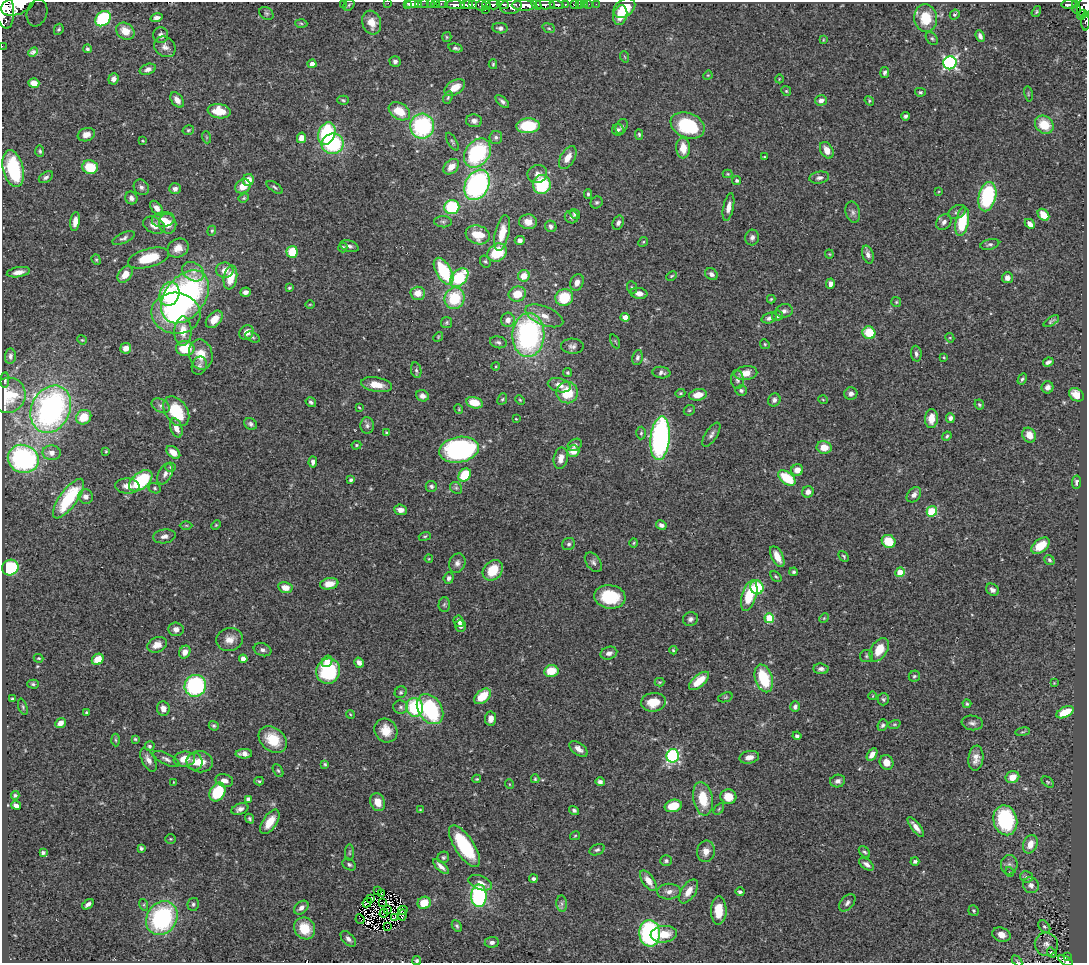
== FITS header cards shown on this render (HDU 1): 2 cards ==
NAXIS1  =                 1085
NAXIS2  =                  961

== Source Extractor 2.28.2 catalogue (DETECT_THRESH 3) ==
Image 1085 x 961 px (HDU 1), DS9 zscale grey, 1 PNG px = 1 image px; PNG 1089 x 965 px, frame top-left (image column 1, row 961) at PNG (2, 2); each listed source drawn as its Kron ellipse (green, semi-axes under 4 px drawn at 4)
Background 0.541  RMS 0.021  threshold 0.0642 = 3 sigma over >= 5 px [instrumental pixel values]
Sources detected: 493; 5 with non-positive FLUX_AUTO (blend fragments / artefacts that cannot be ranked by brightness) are neither listed nor drawn; the other 488 listed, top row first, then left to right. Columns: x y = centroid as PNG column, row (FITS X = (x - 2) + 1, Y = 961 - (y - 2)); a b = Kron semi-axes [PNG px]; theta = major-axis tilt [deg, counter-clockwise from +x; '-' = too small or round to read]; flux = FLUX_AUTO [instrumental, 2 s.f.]
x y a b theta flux
343 3 2 2 - 89
388 3 2 2 - 4.1
407 3 3 2 - 8.9
419 3 3 3 - 21
425 3 2 2 - 8.6
431 3 3 2 - 10
18 4 17 9 22 2300
412 4 7 4 8 19
436 4 4 3 - 23
442 4 6 3 -2 39
493 4 7 5 3 360
503 4 6 3 -8 230
565 4 3 3 - 63
574 4 3 3 - 44
579 4 2 2 - 6.1
584 4 2 2 - 7.4
589 4 2 2 - 4.3
596 4 2 2 - 5.5
349 5 6 5 - 2.2
455 5 10 4 -2 670
467 5 6 4 6 450
473 5 4 3 - 870
481 5 6 5 - 120
486 5 5 3 - 73
524 5 12 5 -1 1400
537 5 5 3 - 310
545 5 10 4 -1 690
557 5 7 4 -7 180
1069 5 8 3 0 140
1076 5 3 3 - 78
511 6 11 7 12 630
1084 7 10 6 69 340
4 8 21 9 -82 2400
624 8 12 8 35 32
485 9 3 3 - 76
1077 9 5 3 - 56
1036 12 6 3 54 1.9
37 13 14 10 72 18
266 13 7 6 - 2.8
955 14 5 4 - 2.7
620 15 10 7 77 19
1082 15 5 4 - 120
156 18 6 4 16 5.7
926 18 14 11 -84 42
103 19 8 6 44 120
1085 22 9 3 -89 50
301 23 6 4 -3 1.8
372 23 12 9 -72 20
500 28 7 5 -8 4.9
549 28 6 4 -21 2.3
59 29 6 4 62 2.6
125 31 10 8 -34 19
161 35 8 7 - 6
980 36 6 4 -68 5.9
447 37 5 4 - 1.7
932 38 7 5 -49 2.7
823 40 3 2 - 1.1
2 46 2 2 - 4.8
165 47 11 9 -40 7.9
456 48 7 4 -14 3.5
87 49 4 4 - 2.7
33 52 5 4 - 2.6
625 57 6 3 -70 1.3
395 61 5 5 - 4.5
950 63 7 6 - 310
312 64 4 4 - 10
493 64 5 4 - 1.9
148 69 8 5 19 6.2
885 73 5 4 - 3.3
708 75 5 4 - 1.3
113 79 6 5 - 7
779 79 4 3 - 1
34 83 5 5 - 15
455 87 11 7 31 21
786 91 5 4 - 1.9
920 92 5 4 - 2.3
1028 94 7 3 -78 1.6
448 98 6 4 64 2.3
177 100 8 5 -55 11
343 100 6 4 -4 2.1
821 100 6 5 - 7.3
502 101 8 4 -42 4.8
869 101 5 4 - 1.9
219 111 11 7 -8 29
399 111 11 8 -32 32
905 116 4 3 - 3.6
474 121 8 6 -3 6.6
688 125 18 12 -22 91
1044 125 10 8 -39 35
422 126 12 12 - 180
528 126 12 7 4 68
622 126 8 5 66 4.1
188 130 6 4 17 1.9
618 130 6 5 - 3.5
327 134 11 8 71 120
639 134 5 4 - 2.3
86 135 9 6 18 11
206 137 6 4 -71 1.5
496 137 6 6 - 4.3
301 138 5 4 - 16
143 141 4 3 - 1.2
452 142 10 4 -60 3
333 144 11 10 - 110
683 148 10 7 -86 22
827 150 9 6 -61 15
40 151 6 4 -87 2.1
477 153 16 12 54 150
568 157 13 7 59 16
764 157 3 2 - 1.3
90 167 8 6 -14 47
451 167 9 6 44 15
13 169 19 10 -76 110
537 174 10 9 - 9.5
728 174 5 4 - 1.6
46 177 8 5 33 4
819 178 10 6 10 5.3
248 180 6 5 - 19
737 180 4 4 - 2.7
542 184 9 9 - 81
477 185 16 11 62 290
243 186 8 6 31 18
141 187 8 7 - 5
275 187 9 4 -34 3
175 189 6 5 - 5.3
939 191 4 2 - 1.2
588 194 5 3 - 2.4
987 197 15 8 77 130
131 198 6 6 - 5.9
244 198 5 4 - 1.9
597 202 6 5 - 2.8
452 207 7 7 - 81
728 207 14 5 78 9.5
157 208 8 5 -51 9.1
853 212 11 7 -75 5.9
957 212 9 6 28 4.4
575 214 6 4 -37 3.4
1043 215 7 5 -48 23
571 217 7 6 - 4
163 219 11 7 8 12
75 221 9 4 82 13
443 222 9 5 -4 3.5
528 222 9 7 -6 14
944 222 9 6 48 5.2
962 222 15 6 78 64
618 223 7 5 65 4.9
168 224 10 8 -74 18
1030 224 6 4 -44 7.3
154 225 11 7 -26 12
551 226 6 5 - 4.2
212 231 5 4 - 1.9
502 233 18 7 78 20
478 235 12 9 -18 32
124 238 12 5 23 4.6
752 238 8 7 - 5.9
520 240 5 4 - 5.2
643 242 5 4 - 1.7
990 244 9 5 13 3.5
349 246 10 5 -16 5
178 248 11 9 31 15
343 248 5 4 - 2.5
292 252 6 5 - 43
497 252 10 8 37 55
829 254 4 4 - 1.6
868 254 9 5 -73 6.2
148 258 21 9 15 42
96 260 5 4 - 2
485 261 6 5 - 2.7
225 270 8 7 - 12
444 271 15 7 -60 86
18 272 12 5 9 11
193 272 11 8 -32 11
125 274 9 6 51 15
711 274 7 5 -35 5.4
524 276 6 5 - 19
672 276 5 3 - 1.7
230 277 12 6 80 30
459 278 11 7 46 81
1007 278 5 5 - 8.4
577 282 8 6 64 9
830 284 5 4 - 6.8
632 287 6 5 - 2.4
289 288 4 3 - 1.9
246 292 5 4 - 6.2
418 293 7 6 - 16
639 293 8 5 -9 11
169 294 12 9 70 88
517 294 9 7 20 26
185 297 29 20 53 350
564 297 9 8 - 54
454 298 11 10 - 61
771 299 4 4 - 1.7
896 302 5 5 - 2.1
310 304 5 3 - 1.3
784 311 8 6 11 5.6
176 313 24 20 -8 130
544 316 20 9 -22 17
777 316 5 5 - 4.3
625 317 4 4 - 17
769 318 8 5 17 5.3
214 319 10 6 47 15
508 320 7 7 - 9.5
1051 321 9 3 33 2.8
447 322 5 5 - 2.3
183 331 14 8 89 21
246 332 8 6 50 10
869 333 6 6 - 42
528 335 22 16 87 310
252 337 7 5 -28 2.7
438 337 5 4 - 1.6
950 338 5 4 - 1.4
82 340 5 4 - 1.6
615 341 7 3 -65 1.4
498 342 8 5 -15 4.2
765 344 5 4 - 1.9
572 346 11 7 -2 6
126 348 5 5 - 12
185 348 9 7 -2 43
916 354 8 5 -85 4.3
201 355 15 12 -78 24
10 356 8 5 85 4.3
944 357 3 3 - 1.4
637 358 8 5 76 4.3
1048 362 5 4 - 4.1
199 366 9 7 70 4.4
496 366 4 3 - 1.2
416 370 8 5 -80 3.2
567 373 4 4 - 2.1
661 373 9 5 -7 4.8
746 373 11 7 8 15
1022 379 6 4 61 2.9
5 380 8 4 86 2.7
737 380 9 6 -85 5
376 385 16 7 -10 20
559 385 12 7 -15 12
1048 387 6 6 - 6.2
741 390 6 5 - 3
567 393 11 10 - 46
680 393 5 4 - 1.7
851 394 6 6 - 6.4
8 395 18 17 - 57
698 395 9 5 9 19
1076 395 8 6 -36 16
422 396 6 5 - 6.8
502 399 6 4 66 2.2
520 400 5 3 - 1.6
774 400 6 6 - 5.1
823 400 5 3 - 1.2
311 402 5 4 - 3.3
474 403 8 5 -14 28
979 404 5 4 - 2.4
161 406 10 6 -28 5.1
359 407 3 2 - 1.2
51 409 24 19 64 410
459 409 5 3 - 1.4
689 410 6 5 - 1.9
176 411 16 11 -54 59
84 417 8 7 - 27
931 418 9 6 86 18
950 418 5 4 - 4.9
516 419 3 2 - 1.2
251 424 7 5 -33 4
367 425 8 7 - 4.5
176 428 10 5 -71 12
386 433 4 3 - 1.7
641 433 6 4 88 2.3
711 435 13 6 57 5.7
1029 435 8 6 -55 14
947 436 5 3 - 2.2
660 438 22 9 85 350
356 445 5 4 - 1.8
575 445 7 5 29 5
824 447 8 6 -10 21
459 450 20 12 11 270
106 451 4 3 - 1.6
573 451 6 6 - 18
173 452 8 5 -39 15
52 453 9 7 -4 9
561 458 11 7 78 11
23 459 15 14 - 240
313 462 5 4 - 4.8
170 467 5 4 - 2
797 470 6 5 - 14
165 474 11 6 63 7
465 475 7 5 51 46
787 478 10 6 -38 57
351 480 3 3 - 3.4
141 481 13 8 39 100
1077 482 7 4 82 4.3
127 486 12 7 -5 11
431 486 6 5 - 3.4
155 488 6 5 - 2.5
456 488 6 5 - 2.7
808 492 6 5 - 6.8
914 495 8 6 50 7.3
86 496 7 7 - 8
68 499 23 8 54 91
400 510 6 5 - 9.8
932 511 5 5 - 84
186 525 6 4 0 1.9
216 525 5 4 - 1.5
661 525 5 4 - 5.4
164 536 11 7 8 7.8
425 536 6 4 19 2
889 541 7 6 - 44
634 543 5 3 - 1.4
569 544 6 6 - 3.6
1040 546 10 6 37 23
844 556 6 4 -47 2.1
777 557 11 5 -63 16
429 559 4 3 - 1.2
1049 560 5 4 - 2.7
593 562 11 7 -53 5.2
457 563 10 8 68 6.5
10 568 8 7 - 110
493 570 11 9 46 40
794 572 4 4 - 2.7
900 572 5 4 - 40
776 576 6 4 -48 2.2
449 578 5 5 - 4.9
329 584 9 5 10 16
757 587 7 6 - 56
285 588 7 5 -11 16
992 590 7 5 -37 5.4
749 596 16 7 74 48
610 597 16 11 -7 63
444 604 7 5 88 3
769 618 5 4 - 63
824 618 5 4 - 1.7
690 619 7 7 - 5
459 621 6 5 - 5.5
460 626 6 5 - 5.6
176 629 7 7 - 8.2
229 639 13 11 14 15
157 645 10 7 24 14
262 650 9 6 -18 5
673 650 4 4 - 1.6
879 650 13 8 58 29
185 652 6 5 - 12
609 653 8 6 15 6.8
867 656 6 6 - 2.8
39 658 5 3 - 1.8
98 659 6 5 - 21
243 659 4 4 - 14
327 661 6 5 - 6.9
359 663 5 4 - 6.8
821 669 7 5 -5 4.7
328 671 13 11 67 98
551 671 7 6 - 31
914 676 5 5 - 2.5
764 678 14 8 -72 74
699 681 12 5 41 30
660 682 5 4 - 1.6
1054 683 3 3 - 1.1
33 684 6 4 -2 2.4
195 686 11 10 - 180
401 692 6 5 - 2.9
482 696 10 6 41 37
873 696 4 3 - 1
725 697 7 4 20 2.1
12 699 4 3 - 1.9
883 699 6 5 - 2.8
653 702 12 9 7 28
967 704 4 4 - 2.3
23 707 8 4 -72 2.4
401 707 7 6 - 4.1
415 707 9 8 - 92
795 707 5 4 - 4.3
163 709 7 6 - 10
430 709 16 11 -56 130
1065 712 9 5 25 33
86 713 3 3 - 2.2
350 714 4 3 - 1.3
491 718 7 5 85 9.2
60 723 6 4 40 8.7
972 723 10 7 -7 5.6
894 724 6 4 18 1.9
882 725 6 5 - 2.9
214 726 5 4 - 2.7
386 731 12 11 - 20
1023 732 7 3 9 1.8
797 736 4 4 - 3.5
135 739 4 4 - 1.8
115 740 6 4 -87 2.2
273 740 16 11 -40 40
150 746 5 5 - 2.7
579 749 10 6 -36 9
244 754 8 5 1 8.8
872 754 7 4 58 8.8
673 756 7 6 - 240
749 757 10 6 10 9
976 758 12 7 83 11
166 759 14 5 -26 6
184 759 11 7 6 19
148 760 13 6 -63 9.1
194 762 9 8 - 10
200 762 13 10 -8 19
886 762 7 6 - 11
325 764 4 3 - 1.8
278 771 7 4 -61 2.6
1012 777 7 6 - 16
477 779 4 3 - 1.6
535 779 4 3 - 1.8
224 781 9 6 -15 8.9
259 781 5 4 - 2.1
838 781 7 6 - 5.8
173 782 4 2 - 0.93
600 782 4 4 - 4.4
1048 782 7 4 -36 2.2
509 784 5 3 - 1.3
217 792 10 7 60 60
15 795 4 3 - 2.4
728 797 8 7 - 25
248 799 4 4 - 4.9
703 799 17 9 -79 40
378 802 9 7 -64 18
16 805 5 4 - 5.9
673 806 9 6 15 34
240 809 9 5 20 6.3
719 809 6 3 54 1.8
420 810 4 3 - 1.4
574 810 5 4 - 3.2
250 819 5 4 - 2.5
1005 820 15 11 -76 140
270 822 14 7 56 22
916 827 12 4 -52 8.8
575 836 5 3 - 1.5
170 839 5 4 - 1.7
1030 844 9 7 67 15
464 846 24 9 -57 100
141 848 4 3 - 2.7
597 850 8 5 23 3.4
706 851 10 9 - 12
864 852 7 4 -46 3
43 853 4 3 - 3.9
350 853 8 4 90 2.2
443 857 6 5 - 2.5
666 861 6 5 - 3.1
915 861 4 3 - 3.3
349 864 7 5 -33 3.2
866 864 8 5 -36 6.2
1009 865 10 8 83 6.5
441 866 10 4 -42 7.4
1010 872 5 3 - 1.1
1027 877 6 5 - 3.4
533 879 4 3 - 3.8
648 881 12 6 -55 15
480 883 12 7 -22 9.7
1031 885 8 7 - 6.8
377 891 3 2 - 1
689 891 13 7 57 15
669 892 12 8 3 8.8
740 892 4 4 - 3.7
381 893 3 2 - 1.7
479 896 11 7 -89 190
371 898 3 2 - 0.9
383 902 4 2 - 0.38
367 903 5 3 - 2.9
424 903 6 6 - 31
847 903 10 6 49 5.5
88 904 6 3 34 4.3
193 904 6 5 - 3
562 904 8 5 -85 3.6
144 905 6 4 -72 1.8
301 908 8 5 41 6.9
387 909 3 2 - 1.3
403 910 5 2 - 0.94
719 910 14 8 89 26
974 911 5 5 - 2.4
384 913 4 4 - 0.74
402 915 5 3 - 1.6
162 918 18 15 57 190
394 918 3 2 - 0.82
360 919 5 2 - 1.2
388 926 3 2 - 1.1
457 926 6 4 -61 2.9
1044 927 7 5 -46 1.8
305 928 11 10 - 34
649 933 13 10 -86 240
664 934 13 8 5 27
1001 935 9 7 -22 12
348 939 9 5 -45 5.5
492 942 7 5 6 5.1
1046 944 12 11 - 9
1052 953 5 3 - 6
1067 957 3 3 - 14
417 961 5 4 - 2.8
1017 961 6 4 -46 1.8
1066 961 8 4 -30 110
At the frame edge (FLAGS 8, measured only in part): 16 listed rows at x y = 343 3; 388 3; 407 3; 419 3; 425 3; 431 3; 18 4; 436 4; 442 4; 1084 7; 4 8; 1085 22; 2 46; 417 961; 1017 961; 1066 961
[5 non-positive-flux detections neither listed nor drawn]